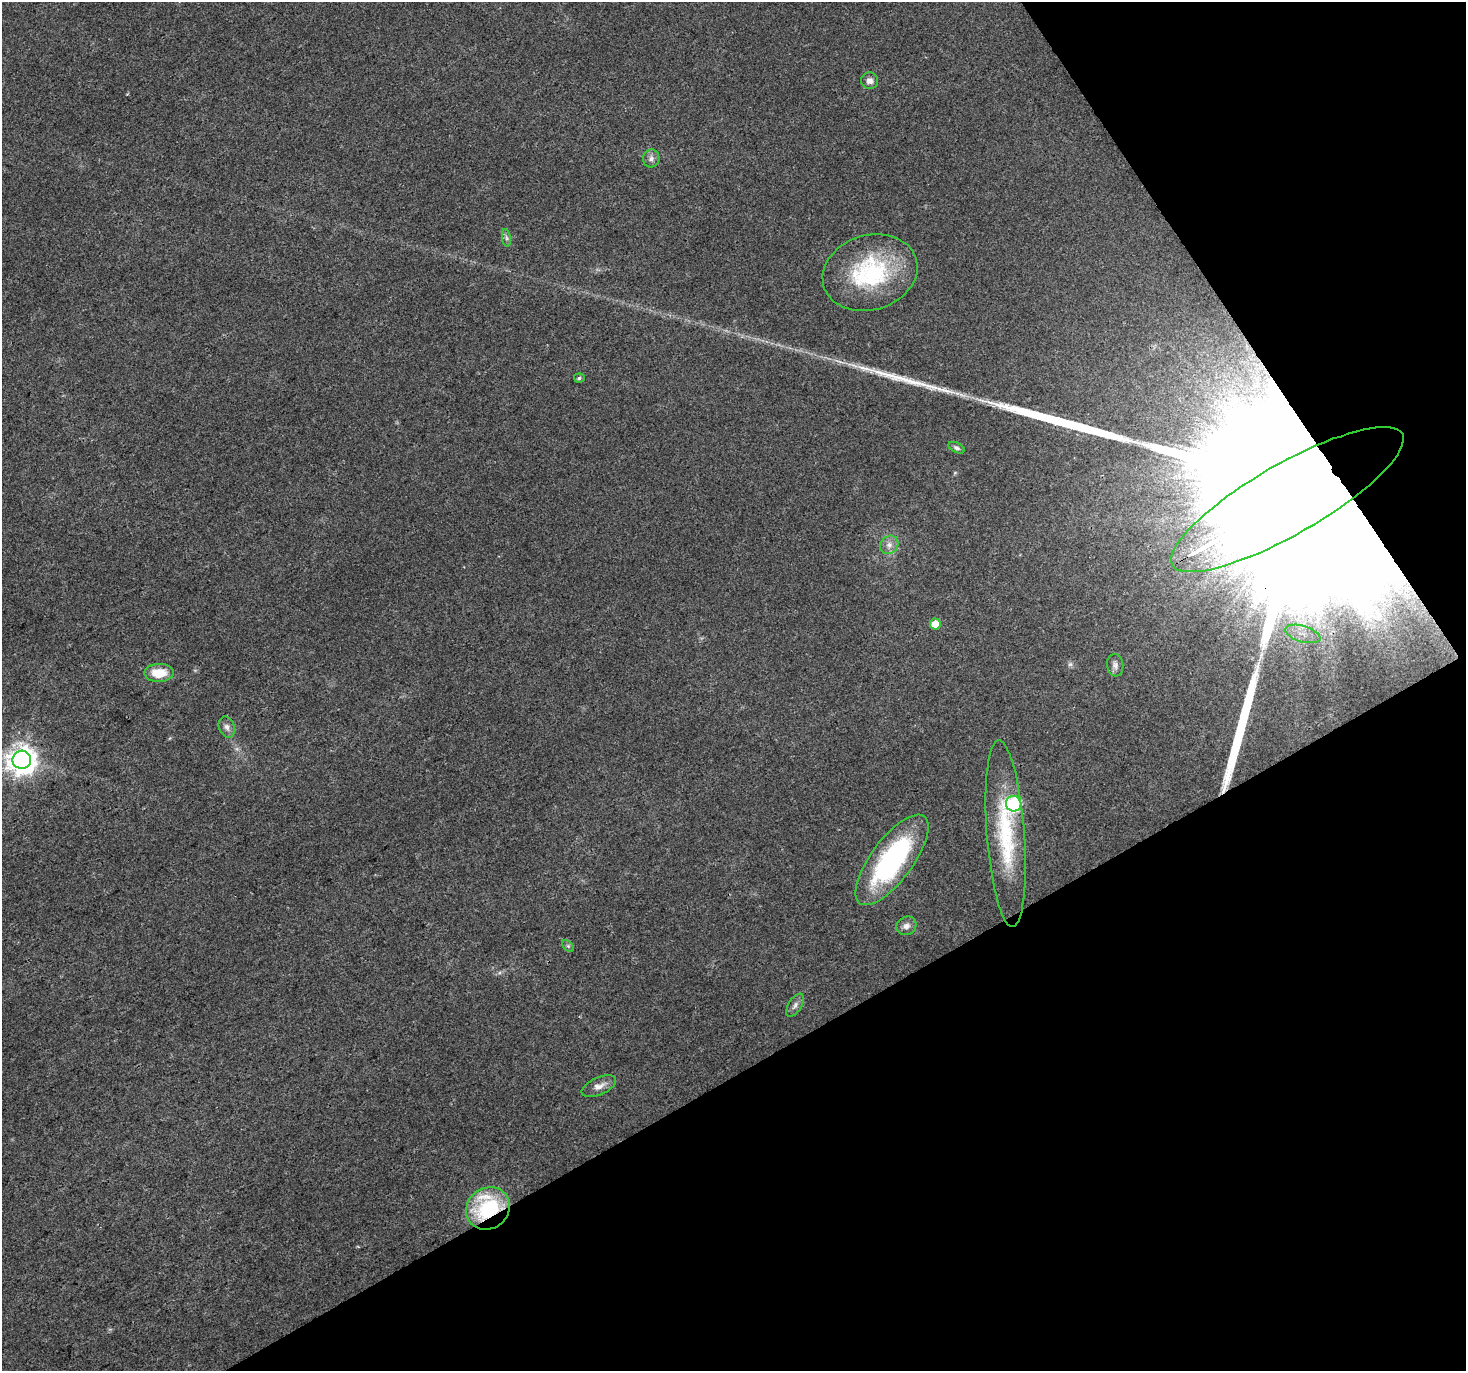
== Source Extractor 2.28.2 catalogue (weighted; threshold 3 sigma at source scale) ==
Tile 12 of 4 x 4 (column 4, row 3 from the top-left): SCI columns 4394-5857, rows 1483-2851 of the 5861 x 5766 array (HDU 1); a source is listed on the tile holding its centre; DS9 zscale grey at full resolution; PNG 1468 x 1373 px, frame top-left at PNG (2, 2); each listed source drawn as its Kron ellipse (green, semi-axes under 4 px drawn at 4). Shown black and unused: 30% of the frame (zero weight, under 3 of 4 exposures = <1% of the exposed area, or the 3 px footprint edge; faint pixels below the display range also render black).
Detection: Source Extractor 2.28.2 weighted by HDU 2 'WHT'; one run over the whole footprint, this tile lists its part. Background 0.0257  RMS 0.0034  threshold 0.0154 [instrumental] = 3 sigma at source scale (4.5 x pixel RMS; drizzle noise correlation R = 1.50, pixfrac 1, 0.0396/0.0396 arcsec/px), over >= 5 px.
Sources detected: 25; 3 long thin detections or spike segments (spike, bleed or trail) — neither listed nor drawn; the other 22 listed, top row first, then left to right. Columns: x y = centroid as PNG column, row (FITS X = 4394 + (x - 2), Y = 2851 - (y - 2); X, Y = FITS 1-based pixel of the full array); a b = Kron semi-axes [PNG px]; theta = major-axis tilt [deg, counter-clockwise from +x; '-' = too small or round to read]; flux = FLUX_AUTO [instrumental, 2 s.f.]
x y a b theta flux
869 81 8 8 - 1.7
651 158 9 8 - 1.5
506 238 9 4 -82 0.81
870 273 48 37 17 38
579 378 5 4 - 0.61
956 448 8 5 -25 0.86
1287 499 132 35 30 150000
889 545 10 8 45 2
935 624 5 5 - 5.3
1303 634 18 8 -17 4.7
1115 665 11 8 -82 1.5
159 673 15 9 1 7.3
227 727 11 7 -71 1.6
22 760 9 9 - 430
1014 804 8 7 - 44
1006 834 93 19 -86 32
892 860 54 21 53 55
906 926 10 9 - 1.9
568 946 7 4 -45 0.54
795 1005 13 6 59 1.5
599 1086 18 8 24 2.6
488 1208 23 20 35 30
Overlapping masked pixels (flux is a lower limit): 2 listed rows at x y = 1287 499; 488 1208